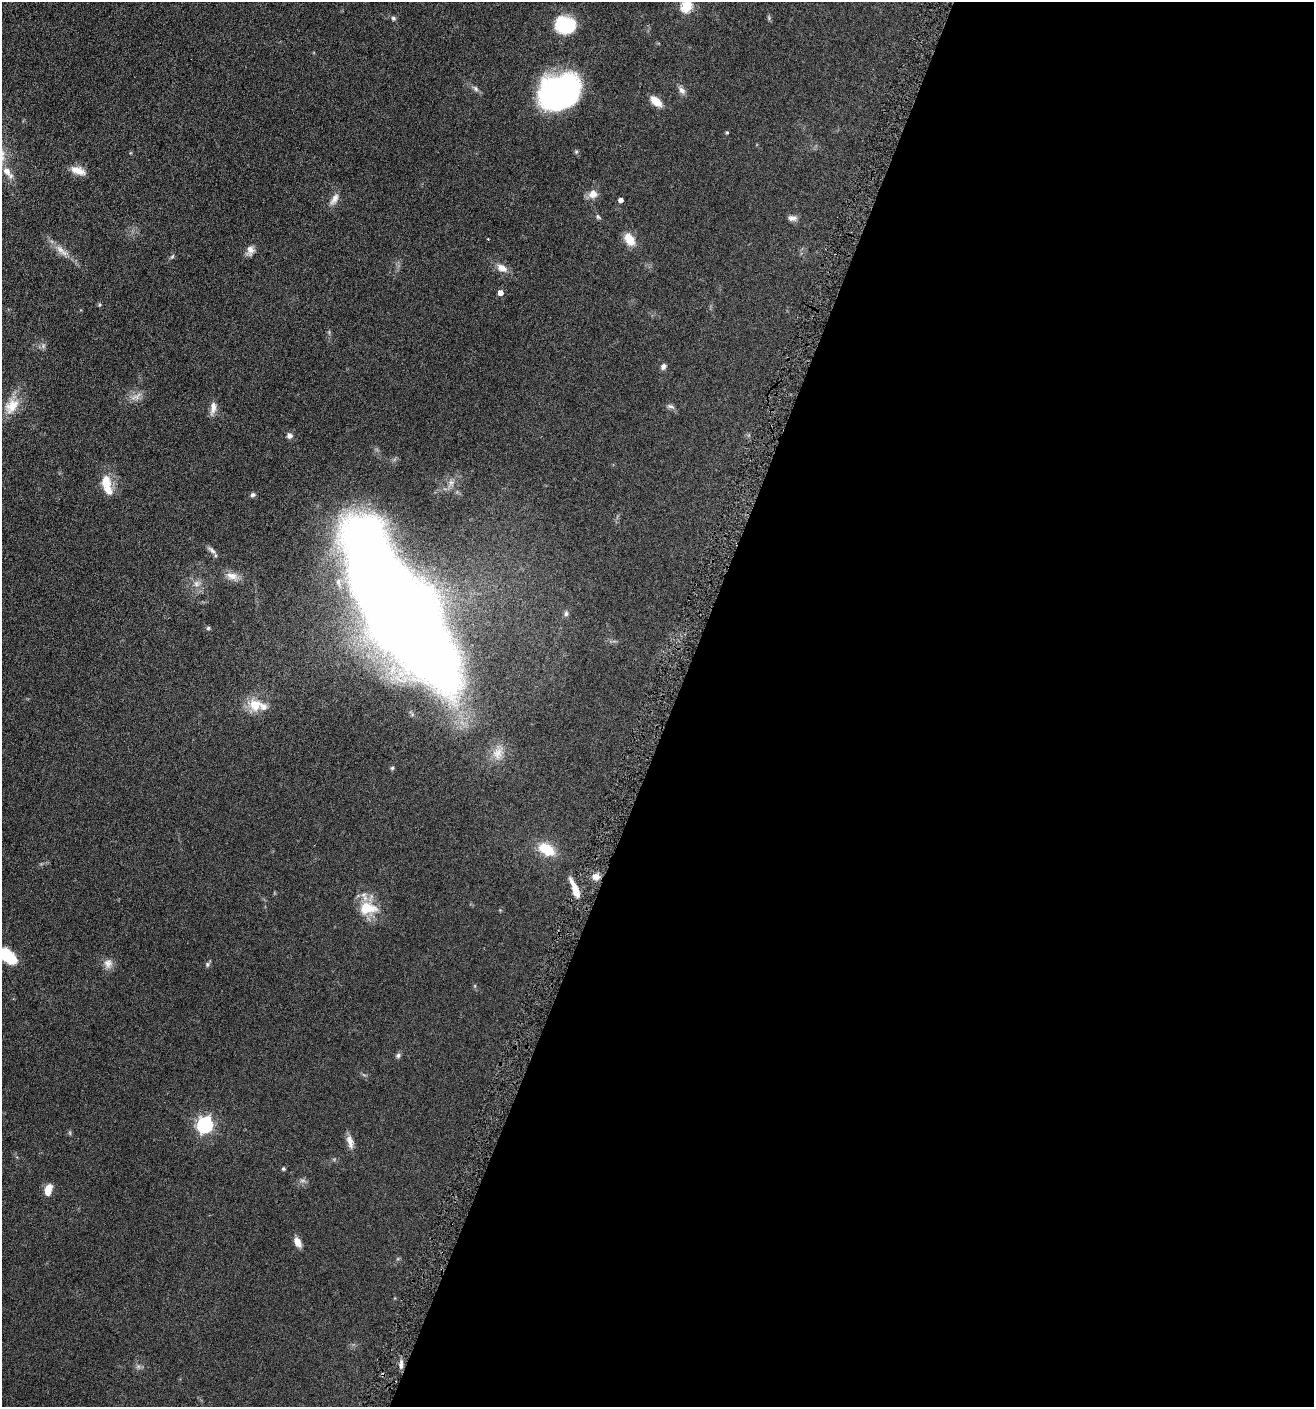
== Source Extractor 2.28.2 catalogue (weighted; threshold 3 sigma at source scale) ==
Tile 12 of 4 x 4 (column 4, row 3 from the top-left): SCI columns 4074-5385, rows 1420-2824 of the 5662 x 5646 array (HDU 1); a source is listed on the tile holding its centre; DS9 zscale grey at full resolution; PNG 1316 x 1409 px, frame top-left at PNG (2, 2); no overlay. Shown black and unused: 49% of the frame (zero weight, under 3 of 6 exposures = <1% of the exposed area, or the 3 px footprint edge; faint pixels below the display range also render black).
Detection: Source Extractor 2.28.2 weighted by HDU 2 'WHT'; one run over the whole footprint, this tile lists its part. Background 0.0496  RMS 0.0059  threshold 0.0241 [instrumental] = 3 sigma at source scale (4.09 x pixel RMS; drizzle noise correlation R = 1.36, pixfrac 0.8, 0.05/0.05 arcsec/px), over >= 5 px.
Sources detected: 64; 3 too faint to see at this stretch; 1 cosmic-ray / hot-pixel residue — not listed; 2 inside a brighter listed object's ellipse — not listed separately; the other 58 listed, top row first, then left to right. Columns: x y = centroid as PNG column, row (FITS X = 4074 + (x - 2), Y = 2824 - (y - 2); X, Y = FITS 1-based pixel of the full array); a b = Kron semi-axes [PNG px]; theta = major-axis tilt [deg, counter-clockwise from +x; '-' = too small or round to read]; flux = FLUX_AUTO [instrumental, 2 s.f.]
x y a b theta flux
687 6 6 5 - 43
393 18 6 6 - 1.1
769 18 8 4 -89 0.77
565 25 21 17 -13 25
475 88 10 6 -41 1.6
682 90 12 7 -51 2.3
560 92 38 29 25 120
656 101 13 7 -40 7.4
727 132 5 4 - 0.57
7 171 13 10 -55 5
78 171 18 9 -20 5.6
593 194 11 11 - 4.2
334 199 19 8 59 3.7
621 200 4 4 - 2.3
598 217 8 5 -46 0.96
792 218 12 7 0 2.2
488 239 3 3 - 0.32
630 239 17 11 -57 7.2
61 251 26 9 -39 5.9
250 251 13 9 66 3
172 257 7 5 53 0.81
502 268 14 9 -26 4.4
500 293 5 5 - 3.4
99 305 5 3 - 0.53
43 346 8 7 - 1.5
663 367 8 6 68 1.5
136 396 19 8 27 3.8
12 406 24 17 58 10
670 406 12 6 -17 1.4
213 408 19 7 81 3.6
289 435 7 6 - 2.1
106 481 18 13 -87 8.9
451 483 11 8 83 2.7
253 495 7 6 - 1.2
211 550 15 5 -38 2
232 576 19 10 -18 4.7
339 582 15 8 -75 4.1
197 584 11 8 23 3.2
401 613 125 40 -58 1900
566 613 7 7 - 1.4
208 628 6 5 - 0.77
255 705 22 18 -21 10
498 753 24 14 72 7.9
392 768 5 5 - 0.79
546 849 18 11 -30 14
596 877 9 8 - 3.5
575 889 25 6 -66 7
368 908 24 21 22 14
7 955 18 10 -42 24
108 963 13 11 89 3.5
207 964 7 5 89 0.96
398 1055 7 6 - 1.3
205 1125 7 6 - 140
350 1142 18 7 -77 3.7
283 1169 5 5 - 0.67
48 1190 12 7 76 6.4
298 1242 10 6 -62 4.5
401 1365 11 5 85 2.2
Isophote crosses this tile's border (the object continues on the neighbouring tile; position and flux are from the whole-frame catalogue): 2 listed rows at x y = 687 6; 7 955